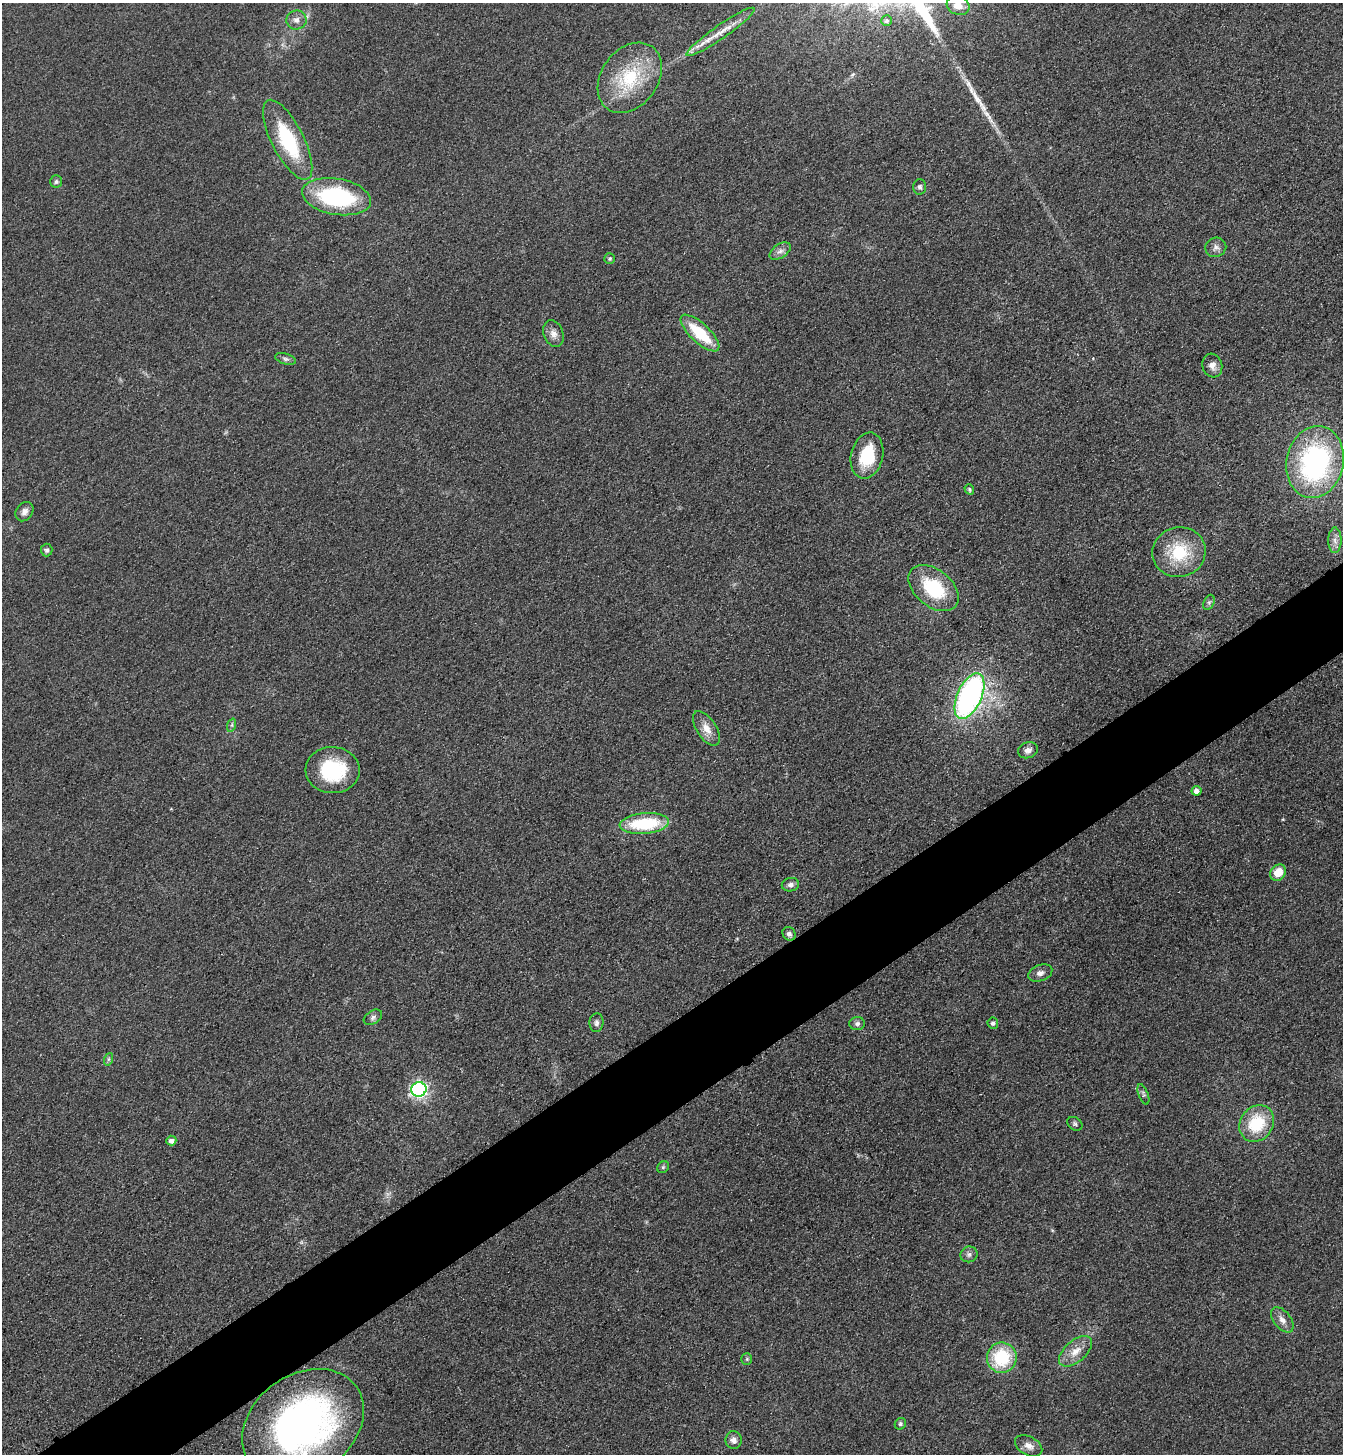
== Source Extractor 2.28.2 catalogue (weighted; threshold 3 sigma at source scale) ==
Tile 7 of 4 x 4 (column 3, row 2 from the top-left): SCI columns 2862-4202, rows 2935-4386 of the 5861 x 5869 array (HDU 1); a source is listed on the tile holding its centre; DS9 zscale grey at full resolution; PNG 1345 x 1456 px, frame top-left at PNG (2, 3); each listed source drawn as its Kron ellipse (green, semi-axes under 4 px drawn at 4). Shown black and unused: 6% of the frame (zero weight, under 3 of 4 exposures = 3% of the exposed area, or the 3 px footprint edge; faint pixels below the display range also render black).
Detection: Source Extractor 2.28.2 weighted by HDU 2 'WHT'; one run over the whole footprint, this tile lists its part. Background 0.0774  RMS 0.0093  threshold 0.042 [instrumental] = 3 sigma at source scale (4.5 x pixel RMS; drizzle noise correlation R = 1.50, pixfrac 1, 0.05/0.05 arcsec/px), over >= 5 px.
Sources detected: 57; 1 long thin detection or spike segment (spike, bleed or trail) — neither listed nor drawn; the other 56 listed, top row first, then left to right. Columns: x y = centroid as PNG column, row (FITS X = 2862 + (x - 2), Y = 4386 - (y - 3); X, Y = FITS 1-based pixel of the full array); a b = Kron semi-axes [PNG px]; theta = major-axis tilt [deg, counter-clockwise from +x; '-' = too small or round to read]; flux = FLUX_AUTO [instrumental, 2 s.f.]
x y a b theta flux
958 6 11 9 -18 11
296 20 10 9 - 5.6
887 21 5 5 - 2
720 32 41 7 35 17
630 78 38 28 54 60
288 140 44 16 -63 68
56 181 6 6 - 2.1
920 187 7 6 - 2.6
336 197 35 18 -10 100
1216 247 10 9 - 4.3
780 251 12 7 35 4.5
610 259 5 5 - 1.5
700 333 25 9 -43 41
553 334 14 9 -70 6.6
285 359 11 5 -17 2.4
1212 366 12 10 -73 5.9
867 456 23 16 77 38
1315 462 36 28 77 190
969 489 5 4 - 1.9
24 512 10 8 53 4.7
1335 540 13 6 90 5.4
47 550 6 6 - 2.6
1179 552 27 25 16 47
934 588 29 18 -39 57
1209 602 8 5 65 2.1
969 696 24 12 66 270
232 725 7 4 71 1.7
706 728 20 10 -58 10
1028 750 10 7 21 5.2
333 770 27 23 -3 63
1197 791 5 4 - 5.1
644 823 25 10 4 57
1278 873 9 7 50 14
790 885 8 6 11 3.9
789 934 7 6 - 3.1
1040 973 12 8 20 4.5
373 1017 10 6 34 3.3
596 1023 9 7 84 3.1
993 1023 5 5 - 2.3
857 1024 8 6 3 2.9
109 1059 6 4 70 1.7
419 1089 7 7 - 270
1143 1094 11 5 -69 2.1
1257 1123 19 16 55 41
1075 1124 8 6 -37 2.1
171 1141 5 5 - 4.1
663 1167 6 5 - 1.5
969 1254 8 8 - 3.2
1282 1320 15 8 -51 6.6
1076 1351 20 10 41 12
1002 1358 15 15 - 54
747 1359 6 5 - 1.5
900 1424 6 5 - 1.7
303 1425 66 50 36 360
734 1440 9 8 - 4.5
1029 1446 14 9 -29 7.1
Isophote crosses this tile's border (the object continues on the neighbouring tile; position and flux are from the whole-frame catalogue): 2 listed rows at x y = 958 6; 303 1425